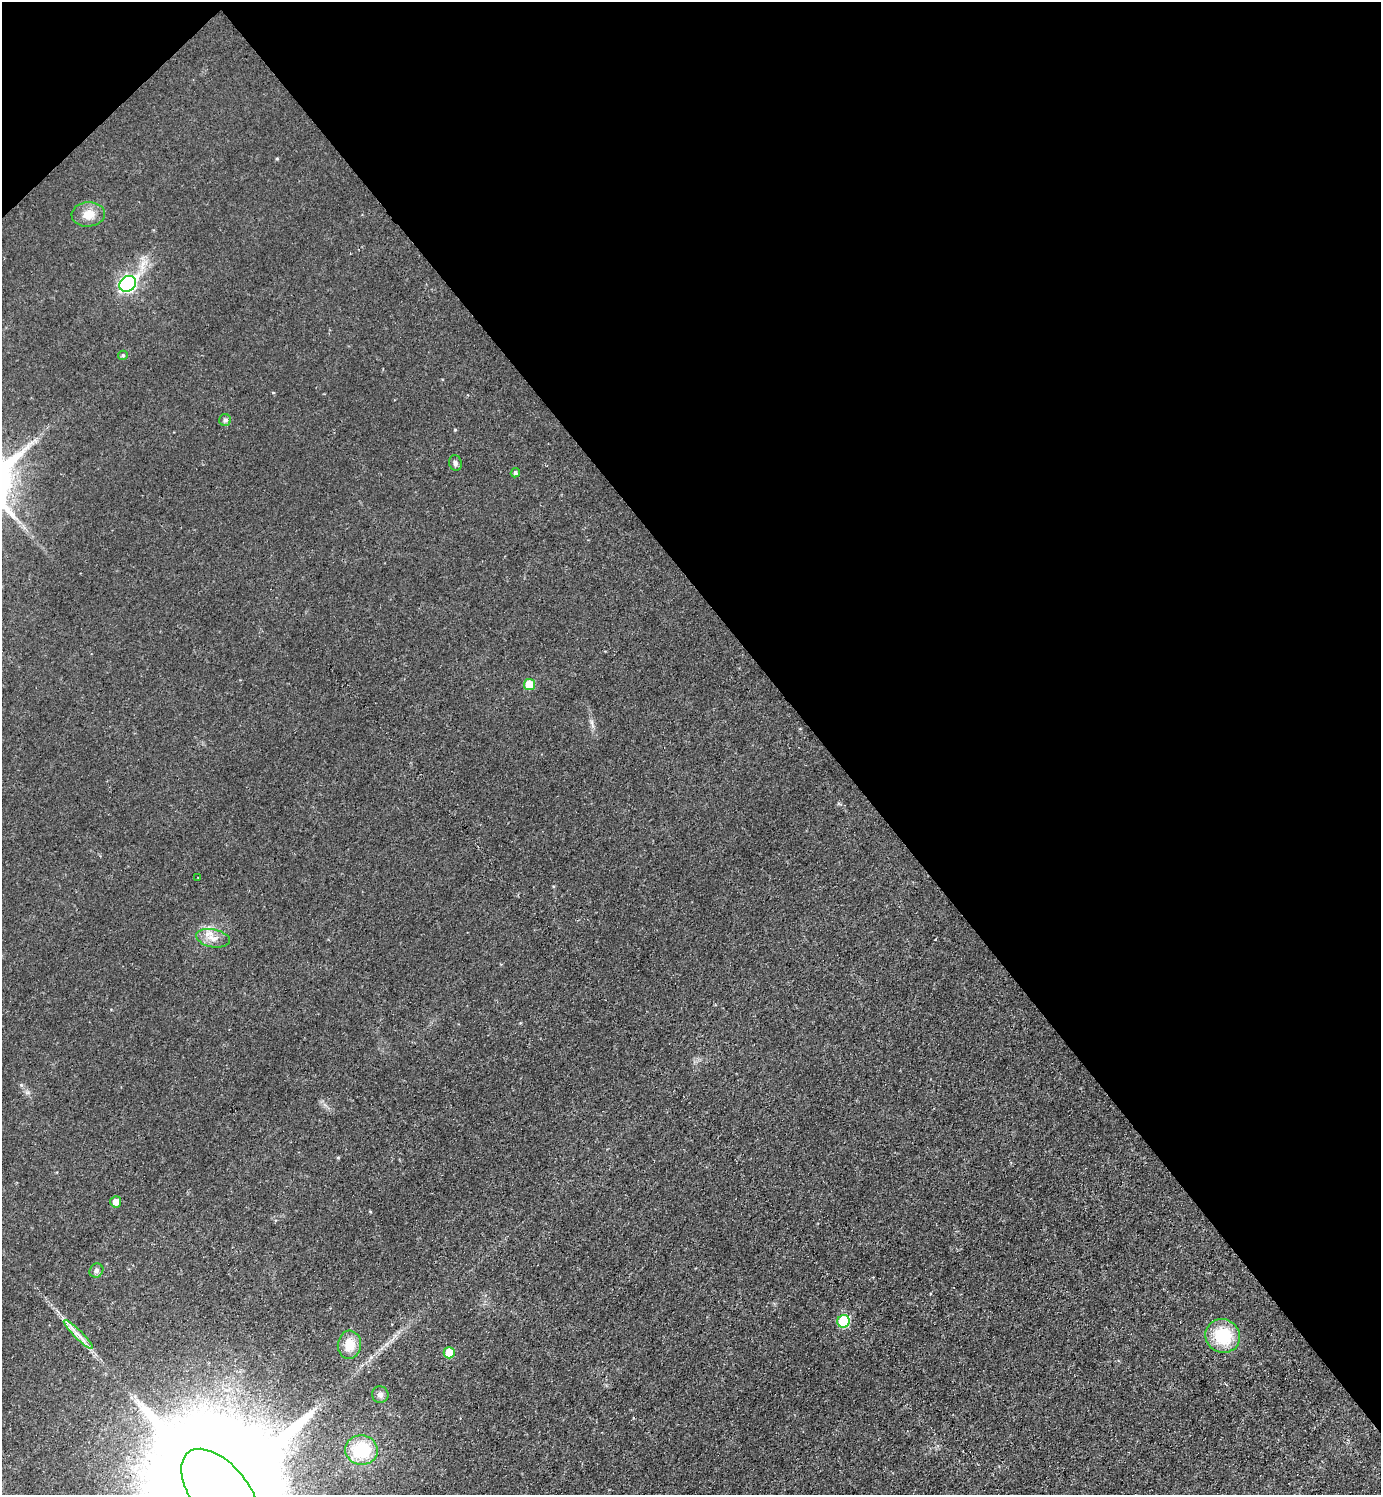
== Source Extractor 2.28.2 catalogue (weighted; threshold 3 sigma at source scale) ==
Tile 3 of 4 x 4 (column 3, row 1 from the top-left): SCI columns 2916-4294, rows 4483-5975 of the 5973 x 5975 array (HDU 1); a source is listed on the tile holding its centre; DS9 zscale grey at full resolution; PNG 1383 x 1497 px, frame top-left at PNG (2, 2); each listed source drawn as its Kron ellipse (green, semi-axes under 4 px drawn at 4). Shown black and unused: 42% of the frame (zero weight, under 2 of 3 exposures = <1% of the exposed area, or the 3 px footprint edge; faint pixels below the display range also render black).
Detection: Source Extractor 2.28.2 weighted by HDU 2 'WHT'; one run over the whole footprint, this tile lists its part. Background 0.0319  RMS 0.0075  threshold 0.0335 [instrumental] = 3 sigma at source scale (4.5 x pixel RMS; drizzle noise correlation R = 1.50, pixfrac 1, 0.05/0.05 arcsec/px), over >= 5 px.
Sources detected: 19; all 19 listed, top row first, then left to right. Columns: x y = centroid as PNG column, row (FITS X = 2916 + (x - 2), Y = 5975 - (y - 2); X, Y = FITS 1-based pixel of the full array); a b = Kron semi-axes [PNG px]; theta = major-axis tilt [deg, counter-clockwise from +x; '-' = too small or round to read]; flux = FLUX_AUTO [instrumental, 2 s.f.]
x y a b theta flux
88 214 17 12 4 9
128 284 9 7 37 150
123 355 5 4 - 1.3
225 420 6 6 - 1.4
455 463 8 6 -77 2
515 473 5 4 - 1.4
530 684 5 5 - 14
198 878 3 2 - 0.53
213 938 17 9 -10 6.9
116 1202 5 5 - 4.9
96 1271 7 6 - 2
843 1321 6 6 - 31
78 1335 20 3 -45 4.7
1223 1336 17 16 - 31
349 1345 14 11 84 11
449 1353 5 5 - 13
380 1395 8 8 - 2.8
361 1450 16 14 -11 33
220 1493 52 28 -52 57000
Overlapping masked pixels (flux is a lower limit): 1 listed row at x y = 220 1493
Isophote crosses this tile's border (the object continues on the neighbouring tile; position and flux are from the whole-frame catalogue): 1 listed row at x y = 220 1493